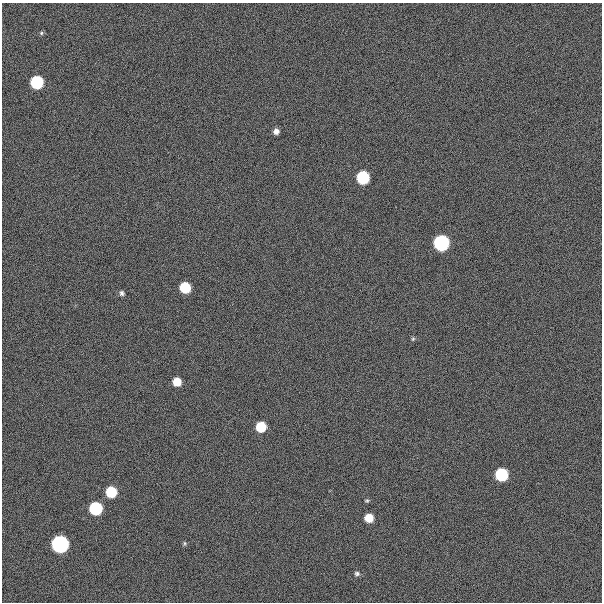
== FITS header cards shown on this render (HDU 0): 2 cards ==
NAXIS1  =                  600
NAXIS2  =                  600

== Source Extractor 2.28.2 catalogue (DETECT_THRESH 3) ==
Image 600 x 600 px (HDU 0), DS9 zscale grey, 1 PNG px = 1 image px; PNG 604 x 604 px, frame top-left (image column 1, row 600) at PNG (2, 3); no overlay
Background 300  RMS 19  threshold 57.8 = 3 sigma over >= 5 px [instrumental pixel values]
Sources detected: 18; all 18 listed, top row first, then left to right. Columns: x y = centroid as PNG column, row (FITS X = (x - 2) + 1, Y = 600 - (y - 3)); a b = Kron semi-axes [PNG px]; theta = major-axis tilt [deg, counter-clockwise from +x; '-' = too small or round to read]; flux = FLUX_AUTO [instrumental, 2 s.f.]
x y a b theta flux
41 33 5 5 - 1.9e+03
37 82 7 7 - 2.2e+05
276 131 5 5 - 6.6e+03
363 177 7 7 - 2.1e+05
441 243 7 7 - 6.4e+05
185 287 7 7 - 9.1e+04
122 293 6 5 - 3.4e+03
413 339 5 4 - 1.8e+03
177 382 6 6 - 3.0e+04
261 427 7 7 - 7.5e+04
501 475 7 7 - 2.1e+05
111 492 7 7 - 9.9e+04
367 500 6 4 1 1.8e+03
96 508 7 7 - 2.2e+05
369 518 6 6 - 3.2e+04
184 543 7 3 83 1.8e+03
60 544 7 7 - 1.1e+06
357 573 7 6 - 3.3e+03